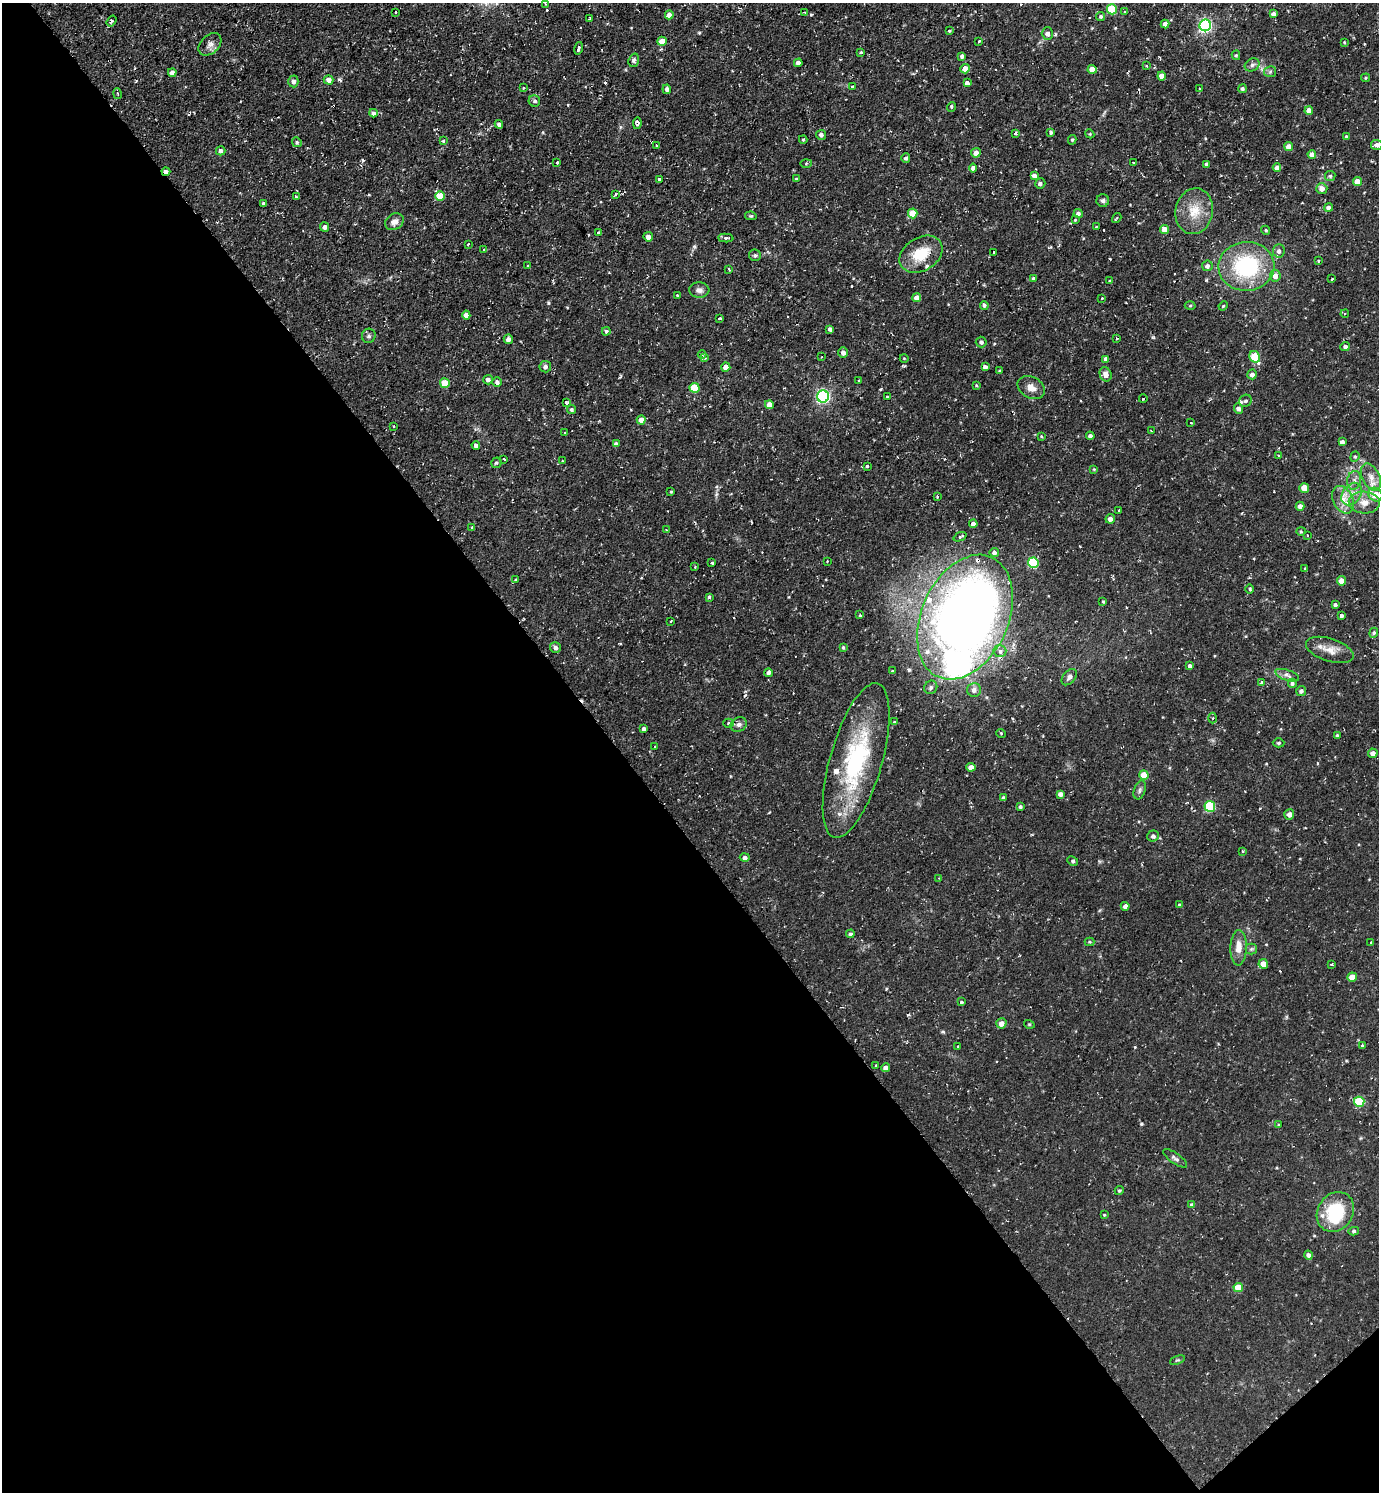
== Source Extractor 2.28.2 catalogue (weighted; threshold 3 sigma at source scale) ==
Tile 14 of 4 x 4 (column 2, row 4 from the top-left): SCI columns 1532-2908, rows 1-1490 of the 5960 x 5963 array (HDU 1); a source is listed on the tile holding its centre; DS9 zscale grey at full resolution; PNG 1381 x 1494 px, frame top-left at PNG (2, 3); each listed source drawn as its Kron ellipse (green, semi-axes under 4 px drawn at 4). Shown black and unused: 45% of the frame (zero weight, under 2 of 3 exposures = <1% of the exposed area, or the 3 px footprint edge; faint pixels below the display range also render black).
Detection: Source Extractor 2.28.2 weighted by HDU 2 'WHT'; one run over the whole footprint, this tile lists its part. Background 0.0712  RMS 0.0071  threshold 0.0321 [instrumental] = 3 sigma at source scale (4.5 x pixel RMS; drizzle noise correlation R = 1.50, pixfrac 1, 0.05/0.05 arcsec/px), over >= 5 px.
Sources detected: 294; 11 cosmic-ray / hot-pixel residue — neither listed nor drawn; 8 inside a brighter listed object's ellipse — not listed separately; the other 275 listed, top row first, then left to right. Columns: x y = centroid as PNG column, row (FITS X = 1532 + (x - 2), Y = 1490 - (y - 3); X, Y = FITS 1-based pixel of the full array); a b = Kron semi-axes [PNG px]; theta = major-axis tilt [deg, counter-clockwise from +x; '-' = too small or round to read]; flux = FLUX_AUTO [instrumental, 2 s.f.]
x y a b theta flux
545 4 2 2 - 0.57
1112 9 5 5 - 30
396 12 3 2 - 0.69
805 12 3 2 - 1.5
1124 12 3 3 - 0.86
1273 14 4 4 - 2.8
669 15 4 4 - 3.9
1101 16 4 4 - 1.3
589 19 3 2 - 0.7
111 21 6 3 55 1.4
1165 24 4 4 - 3.4
1205 25 6 5 - 140
949 31 3 3 - 1.6
1047 34 6 5 - 3
662 41 5 4 - 9.5
979 41 3 3 - 1.3
1344 42 4 4 - 0.69
210 44 13 9 42 3.8
579 48 6 3 76 4
861 52 3 3 - 0.75
1236 55 5 4 - 0.99
962 56 4 4 - 2.1
634 60 7 5 71 1.8
798 63 4 4 - 2.7
1252 65 8 6 29 2
1146 66 3 2 - 0.94
965 69 4 4 - 8.5
1092 69 4 4 - 8.3
1270 72 6 5 - 1.3
172 73 4 4 - 3.6
1162 76 4 4 - 6
1366 78 4 4 - 0.88
329 80 5 4 - 3.6
293 81 6 5 - 2.4
967 83 4 4 - 3.2
852 87 3 3 - 2.4
524 88 4 3 - 0.68
667 89 5 4 - 1.6
1200 89 3 3 - 1.7
1242 89 4 4 - 1.3
117 94 5 3 - 1.1
534 101 6 5 - 1.5
952 107 5 3 - 0.78
1309 111 4 4 - 6.8
373 113 4 4 - 1.7
637 123 6 4 80 2.8
499 124 4 4 - 1.8
1050 132 4 3 - 3.7
1016 133 3 3 - 1.9
1090 134 4 3 - 0.71
821 135 5 5 - 2.3
1346 137 4 3 - 1
803 140 4 4 - 0.8
1072 140 5 4 - 0.95
443 141 3 3 - 1.3
297 142 5 4 - 1.1
656 145 3 2 - 0.57
1377 145 5 5 - 3
1289 146 4 4 - 6.5
221 151 5 4 - 2.6
976 153 5 5 - 4.8
1312 154 4 4 - 4.2
906 158 5 4 - 1.8
557 162 3 3 - 3.2
806 163 6 4 2 0.88
1133 163 3 2 - 1
1207 164 4 3 - 2.5
973 168 4 4 - 2.7
1277 168 4 4 - 4
166 172 4 3 - 3.3
1034 176 4 3 - 2.6
1330 176 5 5 - 1.2
659 179 3 3 - 1.3
796 179 3 3 - 0.69
1357 182 5 4 - 8.7
1040 184 5 5 - 1.7
1322 189 5 5 - 4.6
615 194 4 2 - 1.2
440 196 5 5 - 17
296 197 3 3 - 2.4
1103 201 6 6 - 1.7
264 203 4 3 - 1.7
1328 207 4 4 - 2.2
1194 211 23 18 78 17
913 213 5 5 - 16
1078 214 5 4 - 2.6
751 216 6 4 -12 1
1117 218 5 3 - 1.3
1075 220 3 3 - 0.62
394 222 10 8 31 4.1
325 227 5 4 - 2.1
1096 227 4 2 - 0.49
1165 229 4 4 - 6.8
1266 230 5 4 - 0.92
598 232 3 3 - 0.75
648 237 5 4 - 3.8
726 238 7 4 -3 2.1
468 244 4 3 - 1.1
483 249 3 2 - 0.74
1279 251 6 6 - 2.6
993 252 3 3 - 1.9
921 254 23 16 32 20
755 255 6 6 - 1.2
1318 261 3 3 - 0.85
528 266 2 2 - 0.61
1207 266 5 5 - 2.3
1246 266 28 24 4 67
729 269 3 3 - 0.67
1275 276 6 5 - 4.4
1033 278 4 3 - 0.95
1332 279 3 2 - 0.81
1110 281 3 3 - 1.3
699 290 10 7 -3 3.1
677 295 3 3 - 0.77
917 298 4 4 - 5.2
1102 298 3 3 - 0.69
984 305 4 4 - 1.5
1190 306 5 3 - 0.85
1223 306 5 3 - 0.69
1345 314 4 4 - 1.1
466 315 4 4 - 3.4
720 318 3 3 - 1.9
830 329 4 3 - 1.6
606 331 4 4 - 1.3
369 336 7 6 - 1.9
508 339 5 4 - 2.6
1117 339 3 2 - 0.6
981 342 5 5 - 1.8
1345 347 5 4 - 1.7
843 353 5 5 - 3
702 354 4 3 - 0.84
822 357 3 2 - 0.87
1255 357 6 5 - 28
704 358 4 3 - 1.9
904 358 4 3 - 0.53
1106 359 4 4 - 3.7
545 367 6 5 - 2.3
726 367 4 4 - 6
985 367 4 4 - 2.6
999 371 4 3 - 0.6
1106 374 7 5 -69 4.2
1252 374 5 5 - 3.1
488 380 5 4 - 2.7
858 381 3 2 - 1.2
497 382 5 5 - 2
445 383 5 5 - 16
976 385 3 3 - 0.62
695 388 5 5 - 22
1031 388 14 10 -29 5.8
823 396 6 6 - 140
887 397 3 3 - 1.9
1143 399 4 2 - 0.47
1245 401 6 5 - 1.8
566 403 4 4 - 1.4
769 405 4 4 - 5.8
571 409 4 4 - 1.3
1238 409 5 4 - 3
641 420 4 4 - 5.8
1191 423 3 3 - 1.4
394 426 3 3 - 1.1
1151 431 3 2 - 0.76
564 433 3 3 - 2.2
1041 436 4 3 - 0.61
1090 436 4 4 - 2.5
1342 442 4 4 - 2.6
616 444 4 4 - 2.5
476 445 4 4 - 2.5
1278 455 3 2 - 0.7
1355 457 5 4 - 1
504 459 3 3 - 1.2
562 461 3 3 - 0.64
496 463 6 5 - 1.3
867 466 3 3 - 1
1094 469 4 3 - 0.53
1371 477 14 8 -63 6.1
1354 480 9 6 80 3.2
1304 488 5 5 - 7.6
671 492 4 2 - 0.55
1352 494 12 9 54 7.5
1375 495 7 6 - 10
937 497 4 3 - 0.74
1343 500 14 10 -64 7.9
1364 502 15 11 -2 7.8
1300 506 4 4 - 3.8
1119 510 3 3 - 1.5
1110 519 5 4 - 3.2
973 524 4 4 - 2.6
472 527 4 3 - 0.66
666 530 3 3 - 0.76
1301 531 4 4 - 0.85
1307 535 3 3 - 0.6
960 537 7 3 23 1.4
994 552 5 4 - 2.4
827 561 3 3 - 0.63
712 563 3 3 - 2.6
1033 563 5 5 - 47
695 567 3 3 - 0.71
1305 568 3 3 - 1.2
516 579 4 2 - 0.57
1342 581 4 4 - 8.9
1250 589 5 3 - 0.84
709 597 4 3 - 2.1
1103 601 4 3 - 0.72
1335 605 4 3 - 1.4
860 615 4 3 - 0.9
1341 616 3 3 - 7.2
965 617 65 43 66 710
671 621 3 2 - 0.6
1374 633 5 4 - 0.97
555 647 5 5 - 2.5
843 647 4 3 - 0.78
1330 650 25 11 -18 8.6
1000 651 6 6 - 3.5
1190 666 4 3 - 2.3
892 671 3 3 - 1.3
768 673 4 4 - 2
1287 675 12 5 -18 2.5
1069 677 9 6 49 2.3
1261 682 3 3 - 1
1292 683 4 4 - 1.6
931 687 7 6 - 2.1
974 690 7 7 - 3.1
1301 691 5 5 - 1.9
1213 718 5 3 - 0.86
894 722 4 4 - 0.86
729 723 5 4 - 1.1
739 725 8 7 - 2.6
644 729 4 3 - 1.7
1001 733 5 3 - 0.62
1337 735 4 3 - 1
1279 743 6 4 0 1
655 746 3 3 - 1.5
1373 753 5 4 - 4.2
856 760 80 26 74 89
971 767 4 4 - 4.3
1144 775 5 4 - 14
1140 790 10 5 72 1.8
1060 794 4 4 - 2.8
1004 798 4 3 - 2.4
1210 806 5 5 - 47
1020 807 3 3 - 1.3
1289 814 5 5 - 3.7
1153 836 6 5 - 2.2
1243 851 3 3 - 6.2
745 857 5 4 - 2.3
1073 861 6 4 -27 1.1
939 878 2 2 - 0.49
1179 905 4 3 - 0.93
1125 906 4 4 - 2.6
850 934 4 4 - 1.4
1089 942 5 4 - 0.94
1371 943 3 2 - 0.63
1239 948 18 8 88 8.3
1251 949 5 5 - 1.3
1263 964 5 4 - 8.6
1332 964 3 3 - 0.97
1352 977 5 4 - 9.7
961 1002 3 3 - 2.6
1001 1023 5 5 - 3.8
1029 1024 5 3 - 0.68
1362 1045 4 3 - 0.93
958 1046 3 3 - 1
876 1066 3 2 - 0.79
885 1068 4 4 - 3.5
1359 1102 5 5 - 31
1279 1125 4 4 - 0.86
1175 1158 14 5 -35 2.1
1119 1190 4 4 - 1.1
1191 1205 3 3 - 1.9
1335 1212 21 17 56 39
1104 1215 3 3 - 0.7
1354 1231 5 4 - 1.3
1309 1255 4 4 - 2.5
1238 1288 5 4 - 14
1177 1360 8 4 22 1
Overlapping masked pixels (flux is a lower limit): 3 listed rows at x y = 166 172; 1238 409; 1342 581
Isophote crosses this tile's border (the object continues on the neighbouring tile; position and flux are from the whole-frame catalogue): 1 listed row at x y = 1377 145